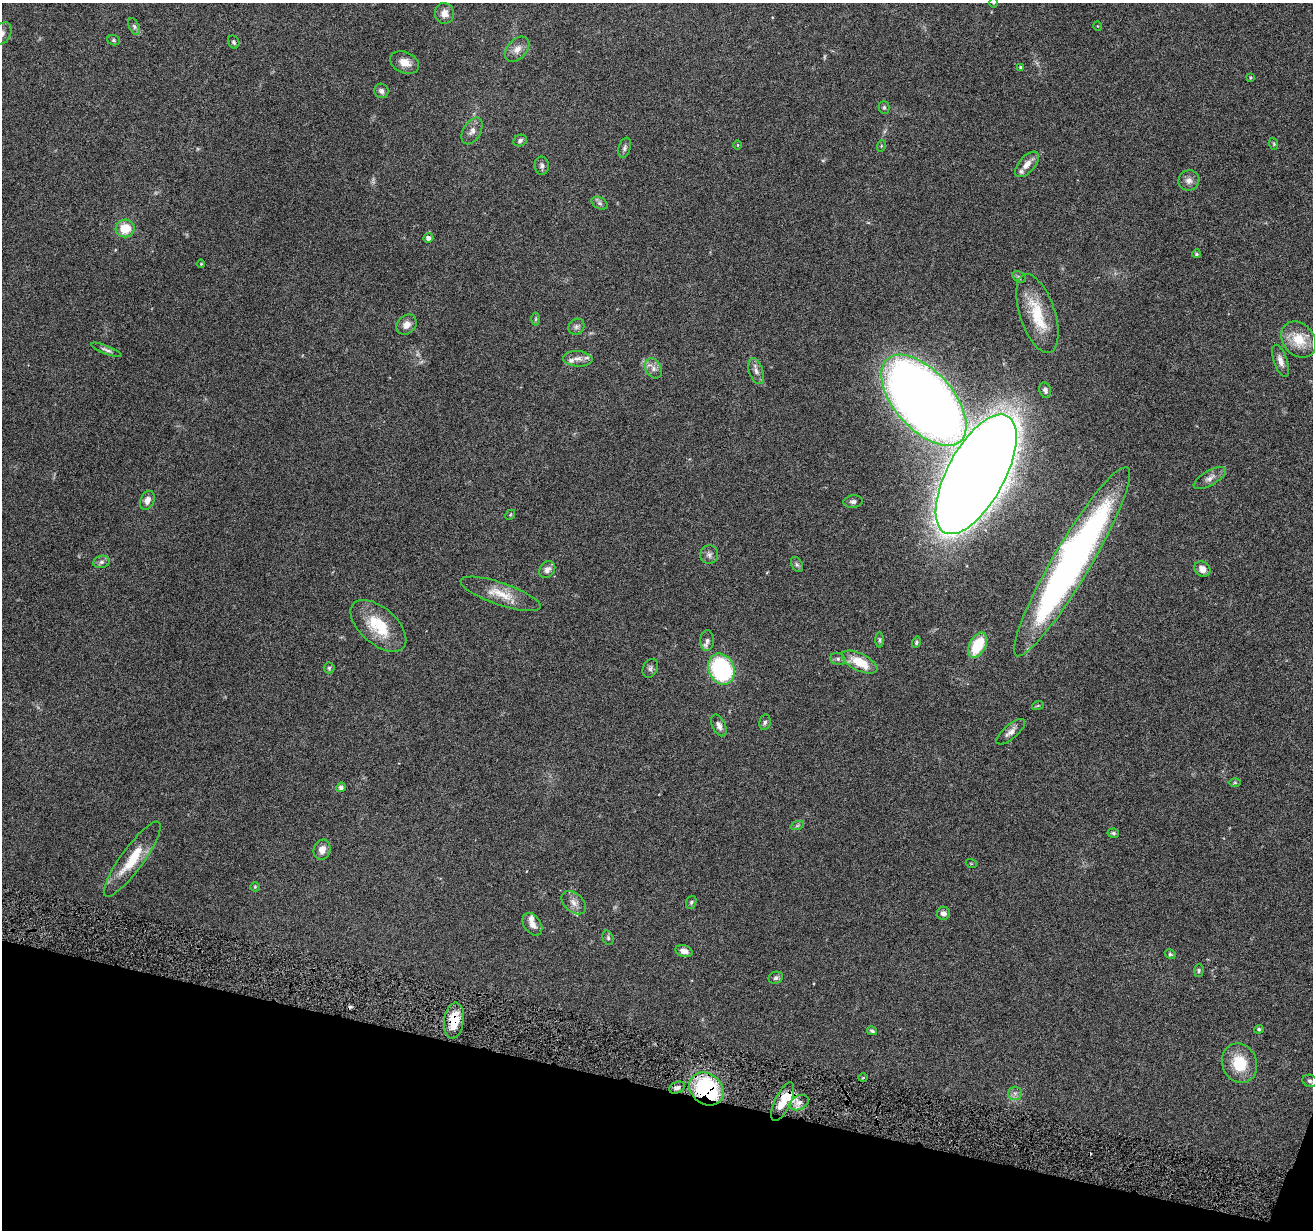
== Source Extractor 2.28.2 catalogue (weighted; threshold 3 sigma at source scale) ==
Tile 15 of 4 x 4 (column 3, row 4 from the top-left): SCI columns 2624-3934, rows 255-1482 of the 5244 x 5297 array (HDU 1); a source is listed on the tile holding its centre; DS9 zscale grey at full resolution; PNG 1315 x 1232 px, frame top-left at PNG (2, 3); each listed source drawn as its Kron ellipse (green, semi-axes under 4 px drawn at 4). Shown black and unused: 12% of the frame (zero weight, under 4 of 8 exposures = <1% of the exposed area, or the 3 px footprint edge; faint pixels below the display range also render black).
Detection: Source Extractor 2.28.2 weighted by HDU 2 'WHT'; one run over the whole footprint, this tile lists its part. Background 0.0595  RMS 0.0042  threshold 0.0172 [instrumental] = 3 sigma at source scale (4.09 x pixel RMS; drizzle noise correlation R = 1.36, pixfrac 0.8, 0.05/0.05 arcsec/px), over >= 5 px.
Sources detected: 105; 2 too faint to see at this stretch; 2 cosmic-ray / hot-pixel residue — neither listed nor drawn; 7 inside a brighter listed object's ellipse — not listed separately; the other 94 listed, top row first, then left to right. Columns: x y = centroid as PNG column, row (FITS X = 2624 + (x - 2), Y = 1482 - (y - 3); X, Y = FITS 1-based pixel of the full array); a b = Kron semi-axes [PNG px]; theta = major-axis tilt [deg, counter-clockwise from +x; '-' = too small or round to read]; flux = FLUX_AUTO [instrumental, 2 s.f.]
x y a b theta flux
994 3 5 3 - 0.38
444 13 10 9 - 2.8
134 26 9 5 -64 1.1
1098 26 5 3 - 0.28
2 33 12 8 55 2.1
114 40 6 5 - 0.6
234 42 7 5 -62 0.8
517 49 14 9 48 2.9
405 62 15 10 -23 4
1021 67 4 4 - 0.6
1251 77 3 3 - 0.34
381 91 7 7 - 1.3
884 107 6 5 - 0.65
472 131 14 8 60 2.3
520 140 7 5 26 1
1274 144 6 3 -72 0.44
737 145 5 3 - 0.29
881 146 6 3 72 0.36
625 148 10 6 74 1.1
1027 164 16 8 48 3
542 166 9 7 -87 1.3
1189 180 10 10 - 2.2
600 203 8 5 -27 1
125 228 9 9 - 8.1
428 238 5 4 - 1.5
1196 254 4 4 - 0.62
201 264 4 3 - 0.37
1019 277 7 5 -31 0.72
1037 313 41 17 -72 15
536 319 6 4 89 0.48
407 325 11 9 45 2.7
576 327 8 7 - 1.3
1299 340 19 15 -50 9.3
106 350 16 4 -21 1.2
578 359 15 8 -4 2.3
1280 361 17 6 -71 2.4
653 368 10 7 -60 2
756 371 13 7 -71 2.1
1045 390 8 5 -76 1.2
924 400 55 29 -48 530
976 474 66 28 61 1600
1210 478 18 7 29 2.5
147 500 10 7 67 2.3
853 502 9 6 6 1.2
510 515 5 4 - 0.44
709 555 9 9 - 1.5
101 562 8 6 16 1.2
1072 562 109 18 59 190
797 565 8 5 -62 0.85
1202 569 8 7 - 3.1
547 570 9 7 53 2
501 594 42 11 -19 8.2
378 626 33 18 -41 15
880 640 7 4 -89 0.59
707 641 10 7 89 1.5
916 642 5 4 - 0.67
978 645 14 8 61 15
838 659 8 6 -15 0.94
860 662 19 8 -26 9.8
329 668 5 5 - 0.6
650 668 10 7 64 1.1
721 669 16 12 -67 49
1038 705 6 3 20 0.42
765 722 8 5 78 0.91
719 725 11 6 -64 1.8
1011 732 18 7 41 2.4
1235 783 6 4 0 0.49
341 787 5 4 - 1.4
797 826 7 4 19 0.57
1113 833 6 4 -9 0.65
322 850 10 8 76 3
132 859 45 11 54 12
971 863 5 3 - 0.29
255 887 5 4 - 0.46
691 902 7 5 69 0.72
574 903 14 9 -41 2.6
943 913 6 6 - 1.5
532 924 12 8 -55 2.3
608 938 7 5 -74 0.7
684 951 9 5 -18 2.3
1170 954 5 4 - 0.55
1199 971 6 4 88 0.65
776 978 7 6 - 0.98
454 1021 18 10 82 8.7
1259 1029 4 4 - 0.64
872 1031 5 3 - 0.64
1239 1063 20 17 -67 12
863 1078 5 3 - 0.38
1310 1081 7 6 - 1
677 1088 8 5 23 1.3
706 1089 18 15 -39 41
1015 1093 7 6 - 1.3
783 1102 21 8 65 7.2
799 1103 10 7 25 2
Overlapping masked pixels (flux is a lower limit): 3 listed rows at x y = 454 1021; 706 1089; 783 1102
Isophote crosses this tile's border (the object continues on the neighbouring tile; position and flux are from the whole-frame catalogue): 2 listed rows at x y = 994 3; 2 33